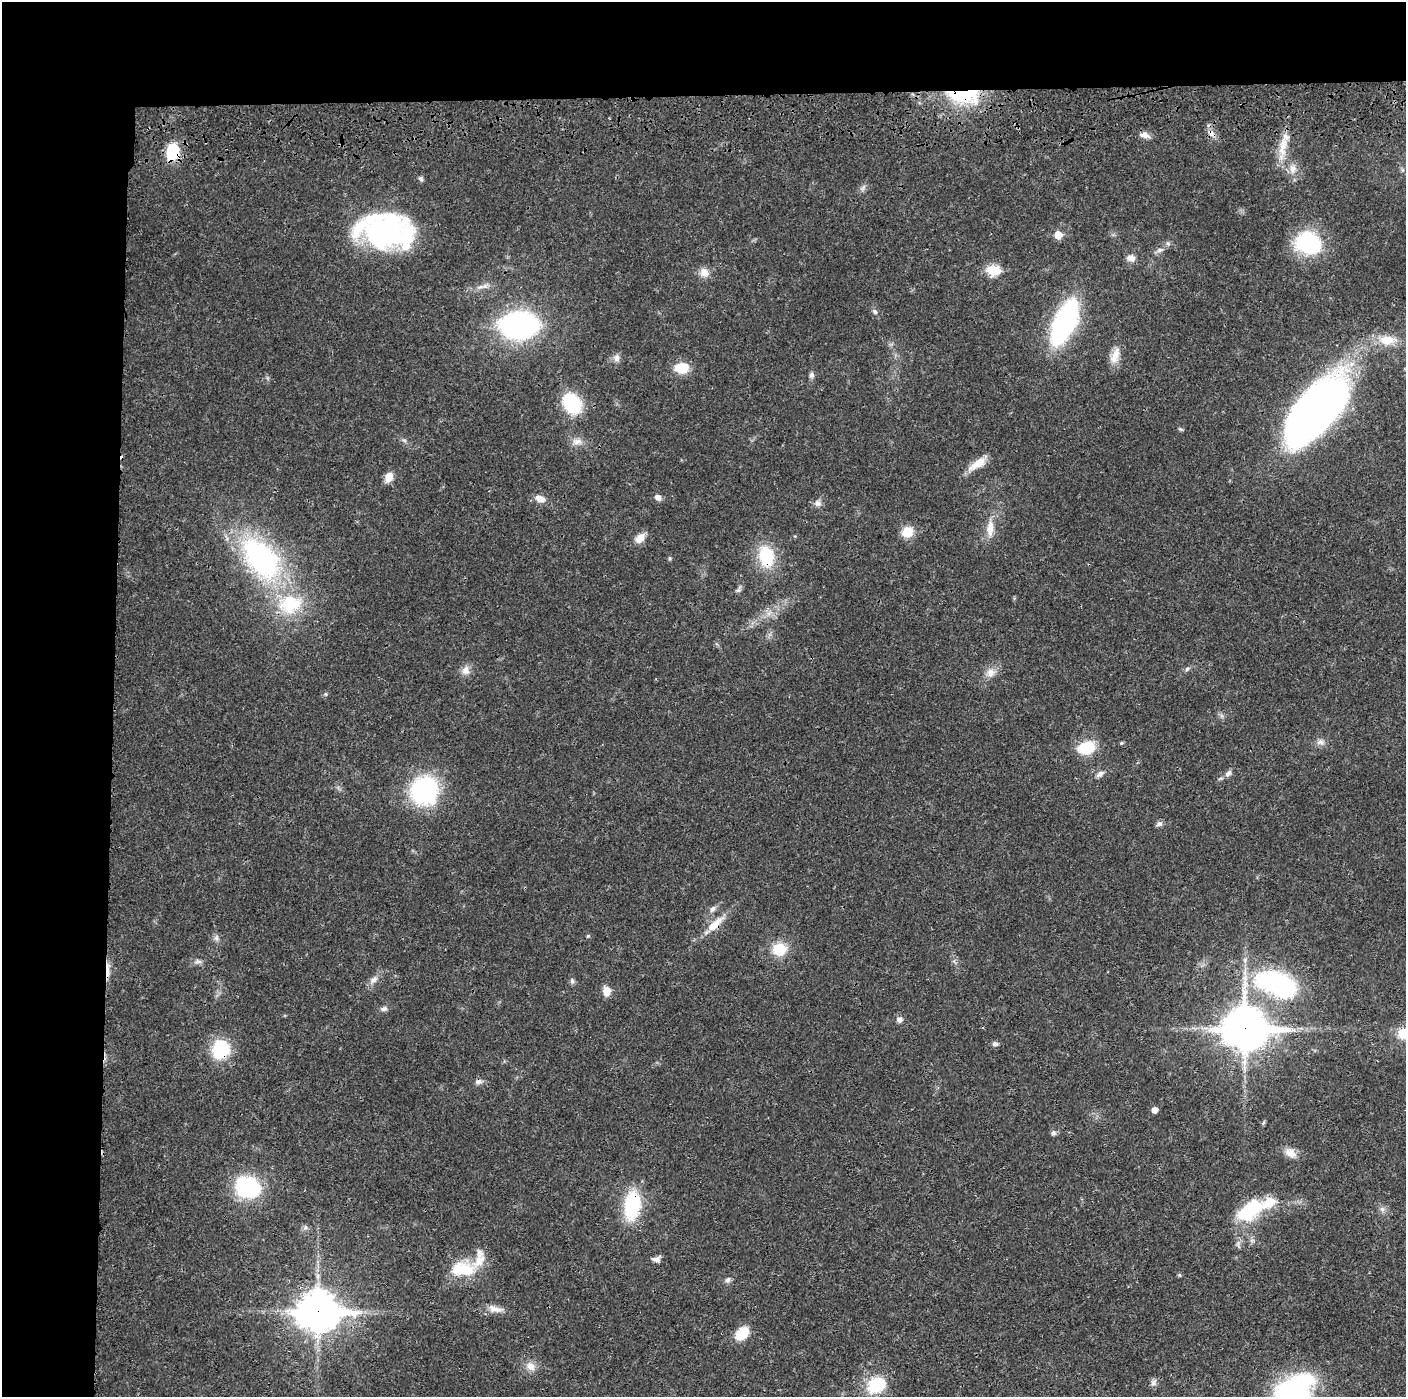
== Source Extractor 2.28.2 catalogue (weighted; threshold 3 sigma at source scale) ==
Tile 1 of 3 x 3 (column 1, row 1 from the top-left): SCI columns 14-1417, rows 2908-4302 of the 4236 x 4418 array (HDU 1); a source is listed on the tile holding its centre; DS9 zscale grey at full resolution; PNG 1408 x 1399 px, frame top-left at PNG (2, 2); no overlay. Shown black and unused: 14% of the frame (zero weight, under 3 of 4 exposures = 6% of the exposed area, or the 3 px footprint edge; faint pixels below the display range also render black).
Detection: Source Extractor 2.28.2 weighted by HDU 2 'WHT'; one run over the whole footprint, this tile lists its part. Background 0.0183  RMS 0.0022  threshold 0.00972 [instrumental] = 3 sigma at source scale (4.5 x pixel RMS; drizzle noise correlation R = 1.50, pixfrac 1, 0.05/0.05 arcsec/px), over >= 5 px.
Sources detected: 96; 2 inside a brighter object's white glare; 2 cosmic-ray / hot-pixel residue — not listed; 3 inside a brighter listed object's ellipse — not listed separately; the other 89 listed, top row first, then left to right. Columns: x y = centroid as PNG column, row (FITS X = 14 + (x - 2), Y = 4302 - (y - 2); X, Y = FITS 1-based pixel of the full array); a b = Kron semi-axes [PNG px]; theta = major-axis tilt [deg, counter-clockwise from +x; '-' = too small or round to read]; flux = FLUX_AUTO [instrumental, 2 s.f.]
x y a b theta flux
963 95 39 16 -4 15
1145 135 12 7 -9 1.3
1283 145 42 9 79 4.1
173 151 19 14 86 7.3
1293 169 13 10 88 1.9
421 179 7 5 -45 0.47
863 188 9 3 45 0.48
387 231 52 35 -8 43
1058 235 5 5 - 4.4
1308 243 24 18 -21 21
1160 250 10 6 12 0.76
1131 258 11 8 -6 1.3
993 270 7 6 - 13
704 272 13 11 -59 1.8
875 312 8 6 -46 0.59
1064 322 34 14 65 53
519 325 30 20 -3 58
1387 340 23 13 -3 4
1115 355 22 10 71 2.6
617 358 10 8 61 1
682 368 16 12 -4 4.2
811 375 8 6 85 0.59
572 403 16 13 -54 16
1316 410 60 27 48 220
1181 429 7 4 -20 0.31
404 440 7 4 -18 0.39
577 441 13 8 -1 1.5
978 463 25 10 34 3.3
389 477 11 8 70 2.2
658 497 8 6 -36 1.1
540 499 12 8 -15 1.7
817 503 9 8 - 1
990 529 24 9 88 2.8
907 532 13 12 - 3.5
640 538 13 8 46 2.1
766 556 25 17 -79 9.5
262 558 39 24 -51 48
670 558 5 4 - 0.29
738 590 8 5 9 0.48
290 604 28 22 4 12
1187 669 7 5 46 0.43
465 670 13 10 75 1.5
991 673 13 11 86 1.8
326 694 6 4 -89 0.28
1320 742 10 8 15 1
1121 743 5 4 - 0.24
1086 748 18 12 16 7.1
1228 773 11 7 44 0.88
1100 774 9 6 40 0.91
424 790 23 22 - 32
1159 824 9 7 26 0.65
712 909 9 6 56 0.8
715 924 27 10 42 3.7
588 936 5 4 - 0.29
216 938 8 6 -70 0.67
779 949 16 14 -4 5.4
198 961 11 5 -3 0.71
107 971 23 4 -89 1.5
374 979 12 7 44 1.2
572 981 8 5 -79 0.55
1276 983 41 21 -14 31
607 991 10 8 86 2.1
384 1009 8 6 12 0.71
899 1020 8 7 - 0.84
1245 1028 17 14 -1 590
1403 1033 11 10 - 4.7
995 1044 8 6 3 0.59
220 1049 19 17 73 11
478 1082 11 6 4 0.76
1154 1110 5 5 - 1.5
1263 1123 6 4 71 0.31
1053 1133 8 6 45 0.58
1291 1153 16 11 -24 1.9
247 1187 22 18 -22 21
632 1205 30 15 84 15
1382 1209 7 4 -90 0.51
1250 1210 32 16 33 14
305 1227 7 5 61 0.49
656 1259 10 7 9 0.93
465 1270 25 21 -22 7.1
1179 1275 6 4 -89 0.25
728 1280 8 6 69 0.7
495 1309 23 8 -12 1.9
318 1311 16 13 -2 470
742 1333 16 11 47 4.9
531 1366 14 11 -59 1.8
1306 1379 28 16 -13 8.6
1153 1383 10 7 63 0.8
876 1385 25 19 27 8.1
Overlapping masked pixels (flux is a lower limit): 10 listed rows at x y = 963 95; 173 151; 519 325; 766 556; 715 924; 107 971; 1245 1028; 220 1049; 632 1205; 318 1311
Isophote crosses this tile's border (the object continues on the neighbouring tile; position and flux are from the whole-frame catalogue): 1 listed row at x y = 1403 1033